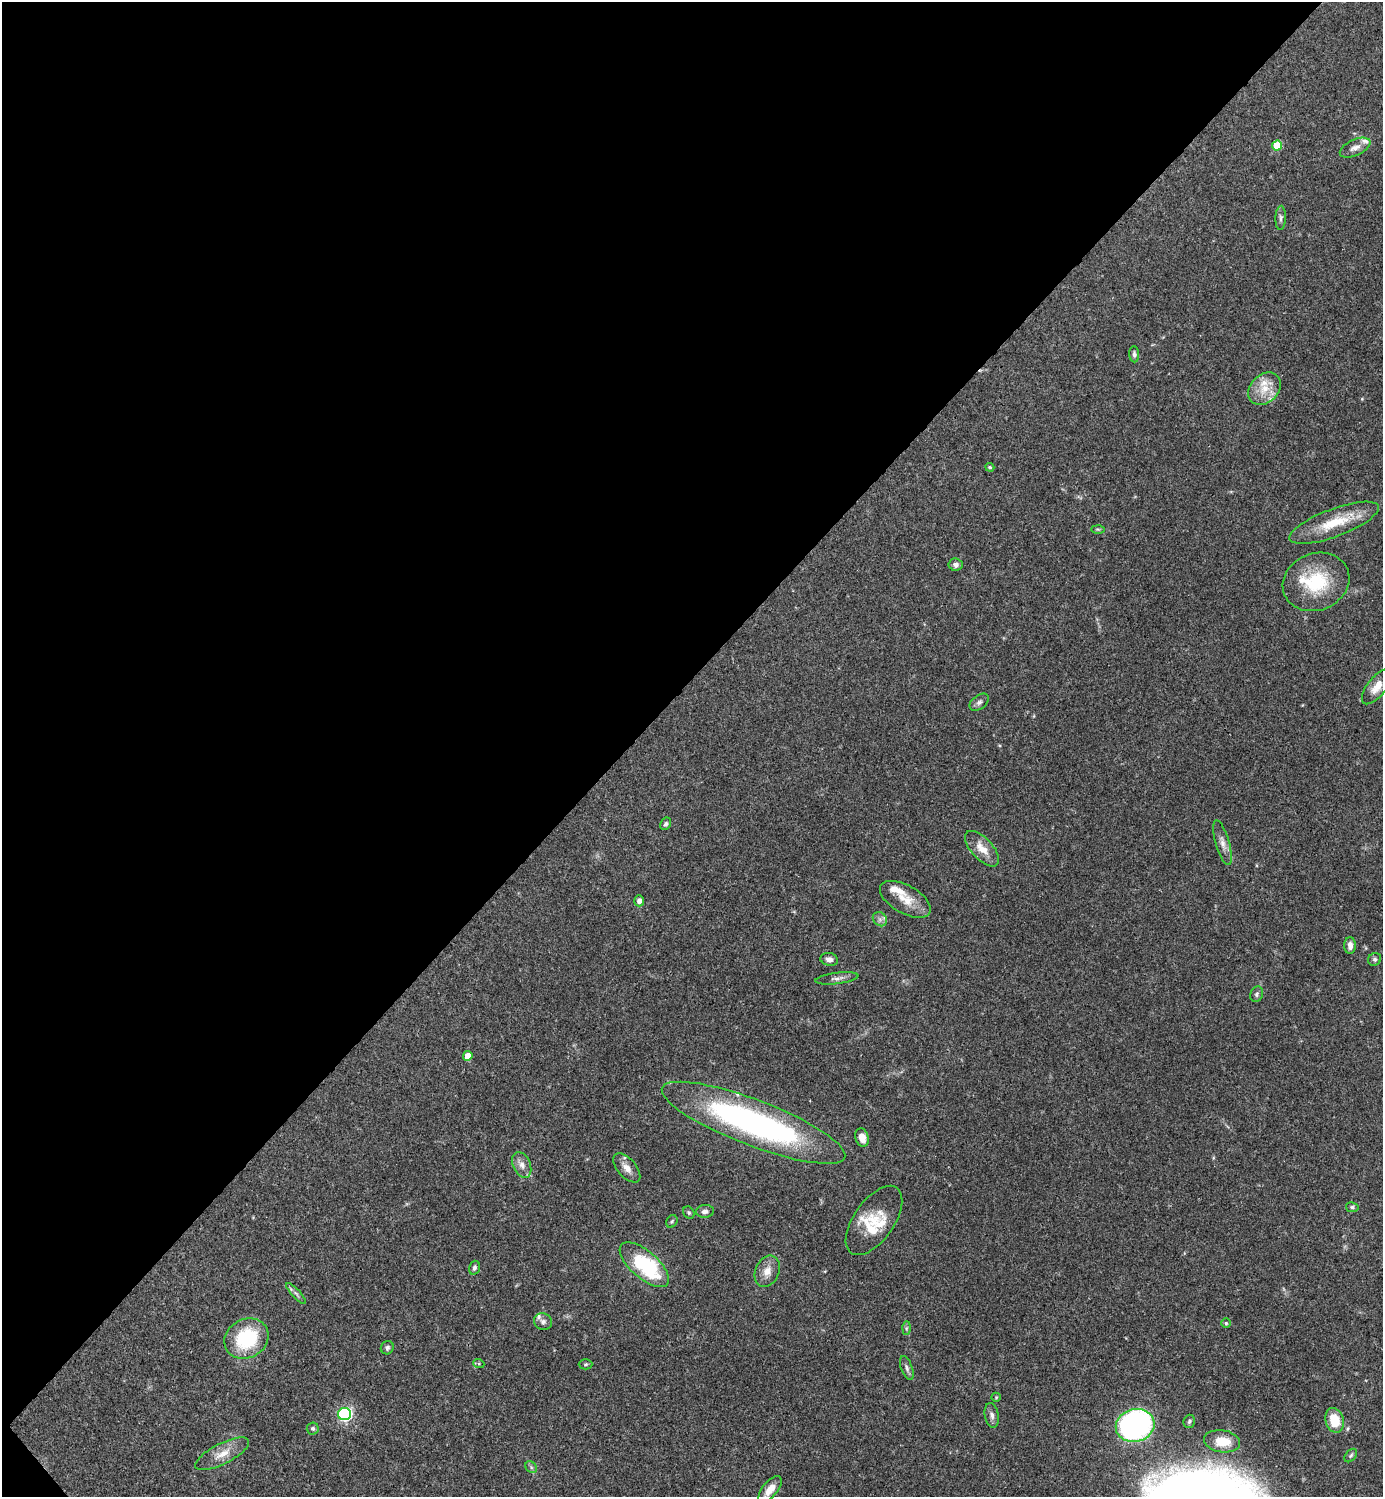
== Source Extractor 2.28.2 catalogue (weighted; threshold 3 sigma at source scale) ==
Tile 5 of 4 x 4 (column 1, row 2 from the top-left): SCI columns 300-1680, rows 2989-4483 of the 5979 x 5980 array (HDU 1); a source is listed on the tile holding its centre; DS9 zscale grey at full resolution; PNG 1385 x 1499 px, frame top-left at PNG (2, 2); each listed source drawn as its Kron ellipse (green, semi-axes under 4 px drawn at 4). Shown black and unused: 46% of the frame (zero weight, under 3 of 4 exposures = <1% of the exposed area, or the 3 px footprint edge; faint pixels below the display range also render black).
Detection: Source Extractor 2.28.2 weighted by HDU 2 'WHT'; one run over the whole footprint, this tile lists its part. Background 0.0382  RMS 0.0026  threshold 0.0119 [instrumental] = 3 sigma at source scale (4.5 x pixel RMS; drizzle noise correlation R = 1.50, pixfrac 1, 0.05/0.05 arcsec/px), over >= 5 px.
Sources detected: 65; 8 inside a brighter listed object's ellipse — not listed separately; the other 57 listed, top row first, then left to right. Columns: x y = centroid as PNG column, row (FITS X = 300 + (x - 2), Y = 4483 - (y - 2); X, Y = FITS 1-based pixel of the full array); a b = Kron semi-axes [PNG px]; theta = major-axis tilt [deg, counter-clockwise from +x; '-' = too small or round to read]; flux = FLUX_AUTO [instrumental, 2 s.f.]
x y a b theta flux
1277 145 5 5 - 8.9
1355 148 16 8 24 1.9
1281 218 12 5 88 0.84
1134 354 8 5 -87 0.66
1265 389 18 14 44 4.9
990 467 5 3 - 0.34
1334 523 47 14 20 10
1098 529 6 4 -1 0.37
955 565 7 6 - 0.93
1316 582 34 28 23 15
1377 687 21 9 51 3.1
979 702 11 7 38 0.94
666 824 6 5 - 0.52
1222 843 23 7 -74 2
982 849 22 10 -47 4
905 899 28 14 -29 5.1
639 901 5 5 - 1.2
880 919 8 6 -45 0.95
1350 946 8 5 90 1.5
829 959 9 6 -15 1.2
1375 959 7 6 - 0.59
837 978 22 5 7 1.4
1257 994 8 6 68 0.68
468 1056 5 4 - 4
753 1123 98 23 -21 79
862 1138 9 6 -71 2.2
522 1165 13 8 -67 1.8
627 1168 17 9 -48 2.4
1352 1207 6 5 - 0.52
705 1211 9 6 5 1.1
689 1213 6 5 - 0.45
874 1220 40 20 55 7.8
672 1221 7 5 57 0.45
644 1265 30 13 -41 22
474 1268 7 5 74 0.62
767 1271 16 12 66 2.8
296 1294 14 4 -47 0.82
543 1322 9 8 - 1
1226 1323 5 5 - 0.38
906 1328 6 4 88 0.43
246 1339 23 19 29 18
387 1348 7 6 - 0.65
479 1364 5 4 - 0.3
586 1364 7 5 1 0.4
907 1368 12 5 -70 0.93
996 1397 5 4 - 0.28
345 1414 6 6 - 53
992 1415 12 7 -80 1.3
1335 1420 12 9 -75 5.7
1189 1421 7 5 73 0.56
1135 1425 19 16 15 80
313 1428 6 6 - 0.56
1222 1441 18 11 -9 5.8
222 1454 30 10 27 4
1351 1456 8 5 49 0.52
531 1467 6 5 - 0.58
770 1489 16 7 51 3.3